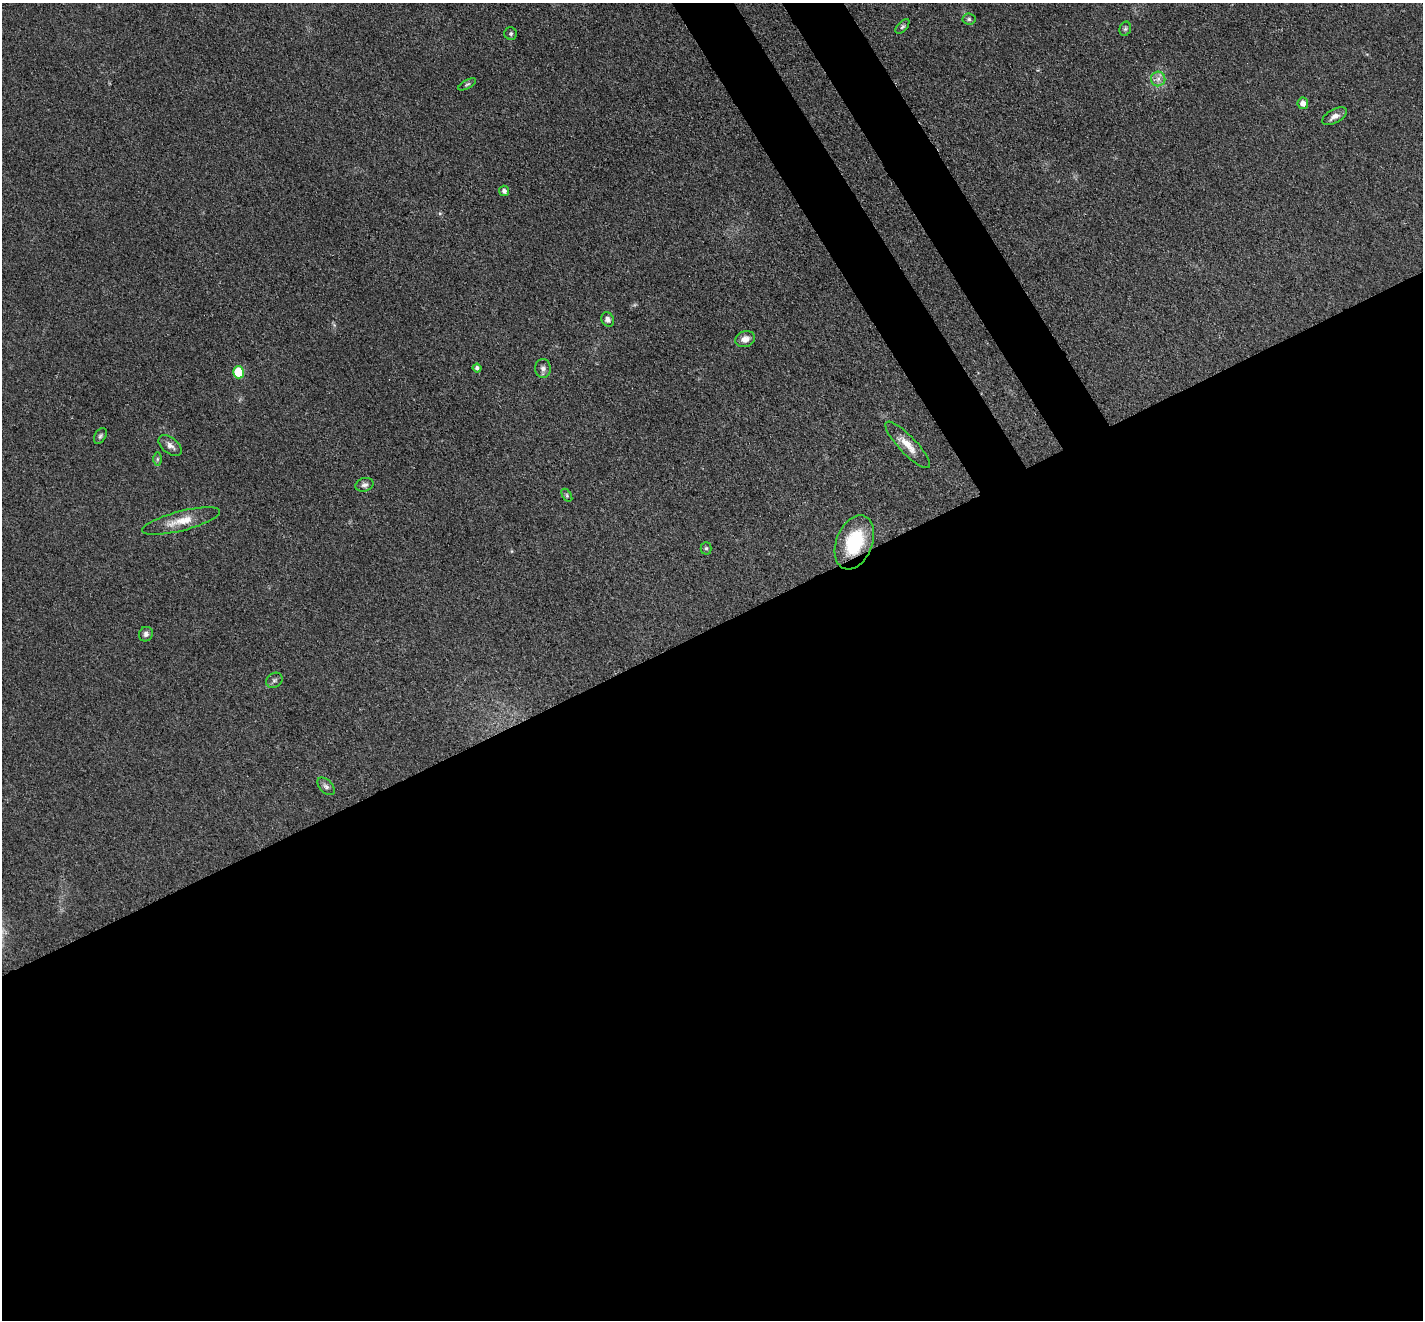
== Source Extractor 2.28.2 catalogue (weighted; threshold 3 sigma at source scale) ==
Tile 15 of 4 x 4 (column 3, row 4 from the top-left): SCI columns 2926-4346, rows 335-1652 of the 5851 x 5809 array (HDU 1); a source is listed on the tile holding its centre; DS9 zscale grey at full resolution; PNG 1425 x 1322 px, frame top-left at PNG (2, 3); each listed source drawn as its Kron ellipse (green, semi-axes under 4 px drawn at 4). Shown black and unused: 56% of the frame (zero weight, under 3 of 4 exposures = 7% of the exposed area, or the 3 px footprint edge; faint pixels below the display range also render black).
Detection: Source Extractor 2.28.2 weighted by HDU 2 'WHT'; one run over the whole footprint, this tile lists its part. Background 0.0899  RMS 0.0078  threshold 0.035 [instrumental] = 3 sigma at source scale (4.5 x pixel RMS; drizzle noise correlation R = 1.50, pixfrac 1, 0.05/0.05 arcsec/px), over >= 5 px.
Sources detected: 26; all 26 listed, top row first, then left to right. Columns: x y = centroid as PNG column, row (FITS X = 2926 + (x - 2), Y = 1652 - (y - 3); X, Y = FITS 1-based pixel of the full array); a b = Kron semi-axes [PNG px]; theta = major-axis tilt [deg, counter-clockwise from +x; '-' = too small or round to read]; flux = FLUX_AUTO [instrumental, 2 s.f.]
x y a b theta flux
969 19 6 5 - 1.7
902 26 9 4 48 1.6
1125 29 7 5 74 1.6
511 34 6 6 - 1.5
1158 79 7 7 - 3.4
467 84 10 4 29 1.5
1303 103 6 5 - 4.9
1334 116 13 7 29 4.7
504 191 5 5 - 2.2
608 319 7 6 - 3.5
745 339 10 8 20 5.5
477 368 4 4 - 2.2
543 368 9 8 - 3
238 372 6 5 - 35
100 436 8 5 58 1.7
908 445 31 8 -46 11
170 446 13 8 -38 4.3
157 459 7 4 89 1.4
364 485 9 6 16 2.6
567 495 7 4 -55 1.2
181 521 40 10 14 15
854 542 28 18 68 43
706 548 6 5 - 1.4
146 634 7 7 - 2.6
274 680 9 7 35 2
326 786 10 6 -46 2.4
Overlapping masked pixels (flux is a lower limit): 1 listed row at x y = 854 542